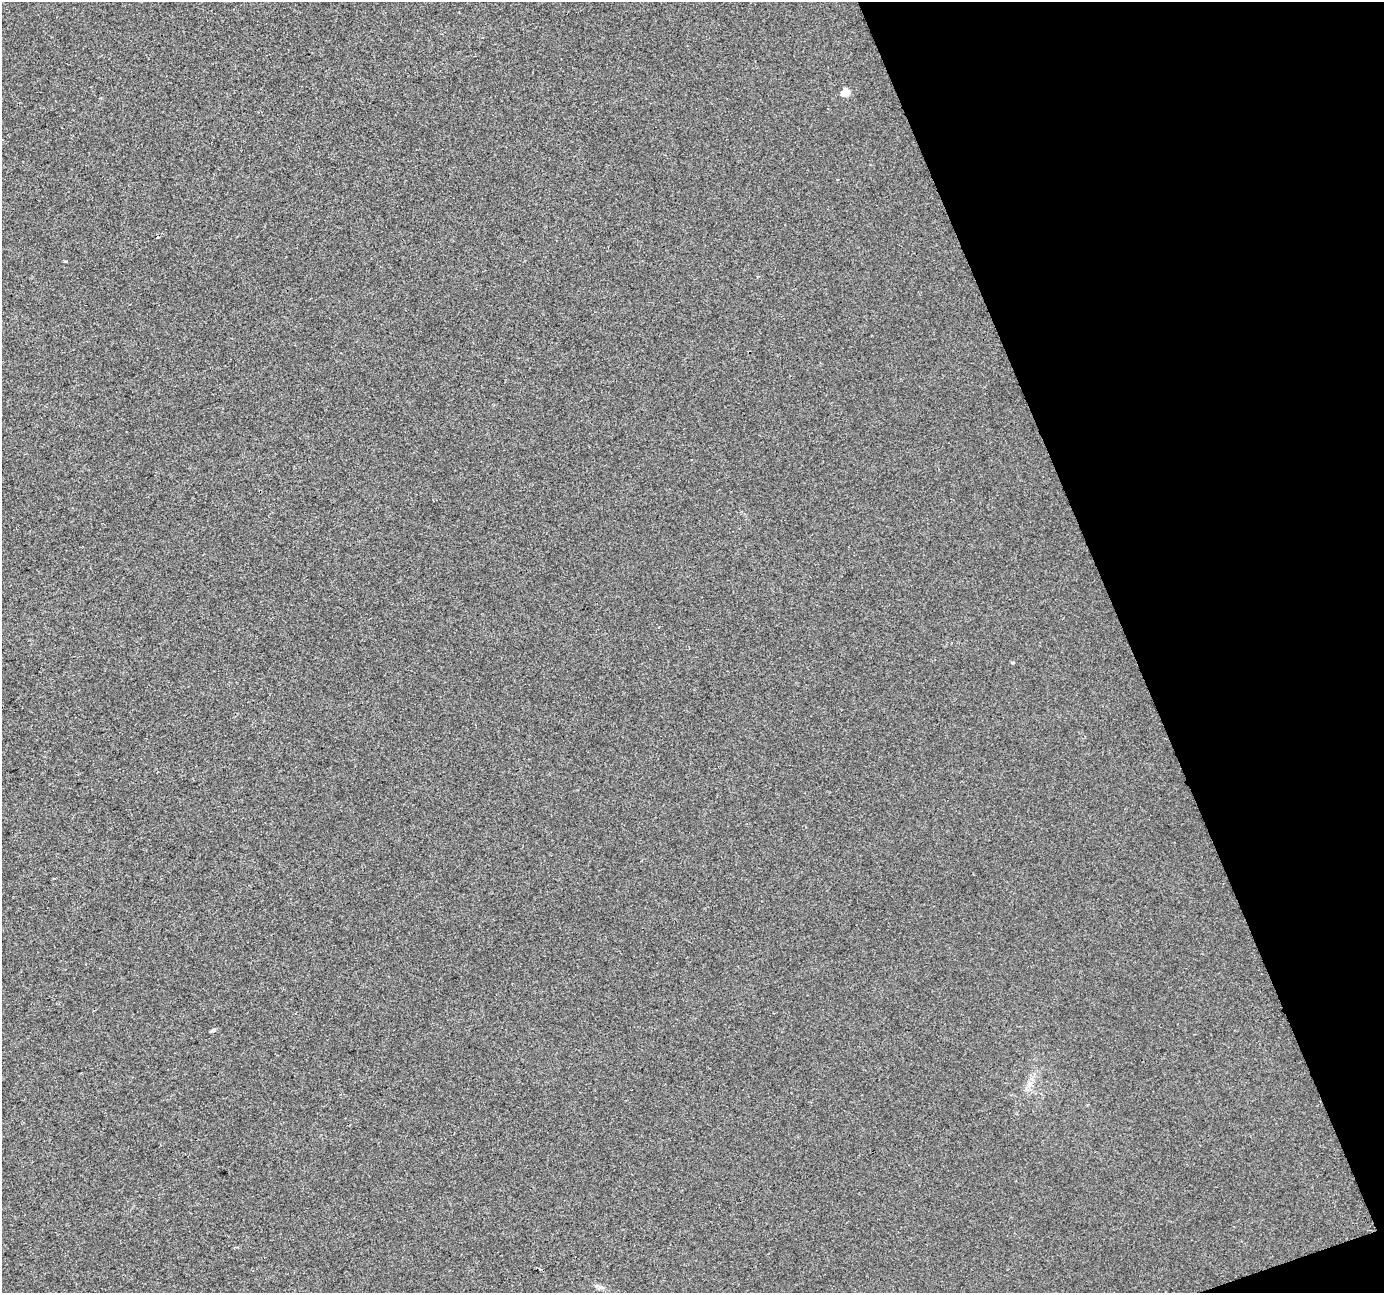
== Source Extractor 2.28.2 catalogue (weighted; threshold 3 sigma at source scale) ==
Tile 12 of 4 x 4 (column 4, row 3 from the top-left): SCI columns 4146-5527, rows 1422-2712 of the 5527 x 5369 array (HDU 1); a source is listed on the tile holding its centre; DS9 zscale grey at full resolution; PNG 1386 x 1295 px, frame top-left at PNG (2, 2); no overlay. Shown black and unused: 19% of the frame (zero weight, under 2 of 3 exposures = <1% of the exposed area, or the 3 px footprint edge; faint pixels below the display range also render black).
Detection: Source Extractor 2.28.2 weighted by HDU 2 'WHT'; one run over the whole footprint, this tile lists its part. Background 4.48e-04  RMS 0.0058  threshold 0.0261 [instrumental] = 3 sigma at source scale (4.5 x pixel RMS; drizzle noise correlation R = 1.50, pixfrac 1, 0.0396/0.0396 arcsec/px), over >= 5 px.
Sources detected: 6; all 6 listed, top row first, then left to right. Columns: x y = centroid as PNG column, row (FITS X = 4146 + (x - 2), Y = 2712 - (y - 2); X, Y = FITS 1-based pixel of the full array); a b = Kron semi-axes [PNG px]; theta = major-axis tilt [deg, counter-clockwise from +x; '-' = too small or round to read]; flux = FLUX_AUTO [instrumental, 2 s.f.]
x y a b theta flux
845 92 6 5 - 12
65 261 3 3 - 0.6
1013 663 4 4 - 0.7
213 1030 5 4 - 1.3
1030 1084 10 8 81 3.3
600 1287 6 6 - 1.4